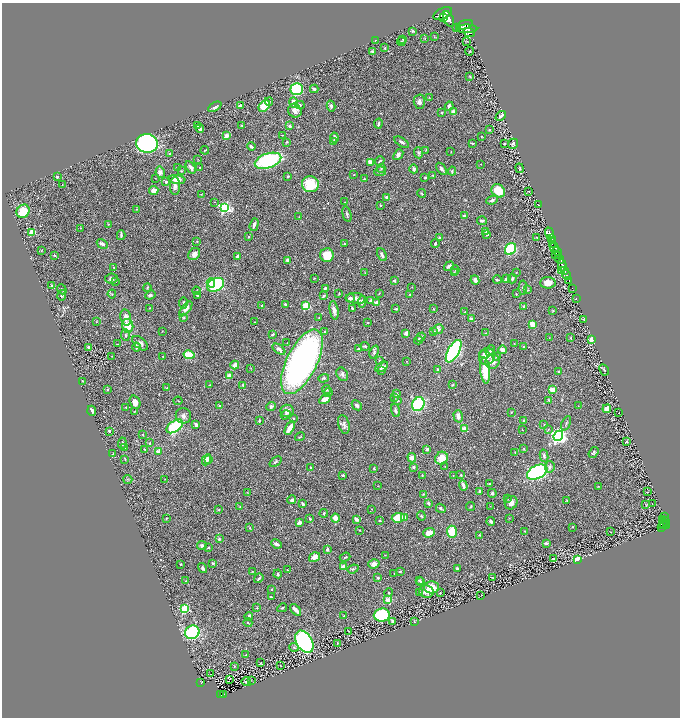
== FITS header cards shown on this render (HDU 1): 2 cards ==
NAXIS1  =                 1356
NAXIS2  =                 1431

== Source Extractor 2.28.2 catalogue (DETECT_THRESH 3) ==
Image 1356 x 1431 px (HDU 1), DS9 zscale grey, zoomed out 1/2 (1 PNG px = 2 x 2 image px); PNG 682 x 720 px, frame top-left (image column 1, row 1430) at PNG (2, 3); each listed source drawn as its Kron ellipse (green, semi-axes under 4 px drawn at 4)
Background 0.443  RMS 0.026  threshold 0.0772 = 3 sigma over >= 5 px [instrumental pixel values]
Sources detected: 476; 32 cannot appear on this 1/2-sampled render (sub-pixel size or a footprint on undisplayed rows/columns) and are neither listed nor drawn; the other 444 listed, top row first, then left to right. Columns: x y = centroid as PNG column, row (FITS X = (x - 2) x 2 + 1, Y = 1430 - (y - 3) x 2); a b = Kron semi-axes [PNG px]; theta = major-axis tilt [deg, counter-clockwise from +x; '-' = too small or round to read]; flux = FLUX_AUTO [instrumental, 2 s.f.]
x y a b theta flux
443 13 10 5 29 980
444 18 3 2 - 180
448 19 8 5 -64 860
464 25 8 4 16 1900
456 27 3 2 - 110
467 29 11 3 1 1000
413 31 4 3 - 6.6
469 32 6 3 -25 630
434 37 3 2 - 2.5
425 38 3 3 - 2.8
403 39 3 2 - 2.5
375 40 3 2 - 2.8
401 42 4 2 - 4.2
467 42 3 2 - 2.7
385 48 3 2 - 4.9
372 51 3 2 - 8
469 51 4 3 - 3.7
470 77 3 2 - 4
297 89 6 6 - 450
314 89 4 3 - 9.9
429 97 3 2 - 1.5
269 102 4 2 - 5.1
294 102 5 4 - 35
419 102 7 5 -88 17
300 105 4 4 - 9.3
240 106 3 3 - 21
264 106 7 4 48 140
331 106 5 4 - 15
449 106 4 4 - 15
215 107 7 4 30 12
295 111 7 6 - 30
441 112 2 2 - 3.5
453 112 4 4 - 20
501 116 6 2 42 13
378 124 5 3 - 9.8
197 126 3 3 - 4.6
242 126 4 2 - 3.7
290 126 3 3 - 12
200 129 4 3 - 25
489 130 3 3 - 3.3
282 135 2 1 - 1.9
226 136 3 3 - 42
481 137 2 2 - 1.9
334 138 5 3 - 15
286 142 3 3 - 5
334 142 4 3 - 15
402 142 8 3 -32 13
147 143 11 9 -10 850
472 143 3 2 - 5.8
505 143 3 2 - 4
513 144 5 4 - 10
251 147 4 2 - 16
205 150 4 2 - 3.8
426 150 3 2 - 3
451 152 3 1 - 1.7
418 153 5 4 - 6.9
170 154 3 3 - 4.8
398 155 6 4 50 16
198 159 3 2 - 1.5
268 161 14 7 18 480
380 161 5 2 - 5.6
370 162 3 3 - 35
481 164 2 1 - 1.3
191 167 7 3 -55 19
177 168 3 2 - 3
200 168 2 2 - 2.3
381 168 4 3 - 4.3
520 168 5 3 - 5.9
414 169 4 3 - 9.1
442 169 7 3 -54 13
182 171 3 2 - 2.8
380 171 6 5 - 9.5
452 171 4 2 - 5.1
160 172 6 4 -79 19
354 174 3 2 - 2
433 175 3 2 - 3.9
288 176 2 2 - 4.9
57 177 3 2 - 5.5
155 178 2 1 - 1.4
425 178 2 2 - 5
177 179 8 4 -6 43
364 179 2 2 - 3.7
166 182 3 3 - 5.5
310 184 8 8 - 150
62 185 2 1 - 1.8
175 186 9 5 90 22
154 190 4 4 - 30
498 191 7 6 - 98
529 191 3 2 - 1.8
421 193 4 2 - 3.4
201 194 3 2 - 2.2
387 197 3 3 - 18
492 200 6 3 21 11
214 202 2 1 - 1.5
345 202 2 2 - 1.5
380 205 2 2 - 3.5
539 205 2 2 - 1.1
225 208 4 4 - 700
136 209 3 2 - 2.7
23 211 7 6 - 120
347 214 8 3 -75 9.2
464 216 3 3 - 7.3
299 217 2 1 - 1.4
482 221 5 3 - 10
108 224 3 2 - 2
254 225 6 3 73 18
81 228 3 2 - 2.5
486 231 4 3 - 5.7
32 232 4 3 - 110
550 233 6 3 -69 600
121 235 5 2 - 8.9
487 235 4 3 - 4.3
249 237 3 2 - 4.3
439 237 3 3 - 7.8
537 238 4 3 - 6.2
552 238 3 2 - 240
553 240 3 2 - 180
197 242 2 2 - 2.5
435 243 4 3 - 7.2
102 244 6 3 -32 16
344 244 3 3 - 4.7
553 244 3 1 - 78
554 248 5 4 - 220
510 249 6 5 - 310
41 251 3 2 - 3
557 251 5 2 - 200
194 254 7 5 48 30
555 254 4 2 - 85
54 255 3 3 - 3.9
327 255 7 6 - 100
382 255 7 3 -65 14
237 256 3 3 - 12
559 256 2 2 - 88
559 259 5 3 - 410
287 260 3 3 - 17
562 265 6 2 -69 750
449 266 5 4 - 13
114 267 2 2 - 4
455 270 5 2 - 3.7
561 270 2 1 - 45
565 271 3 2 - 160
516 272 3 2 - 2.1
365 273 3 2 - 2
454 273 3 2 - 2.6
567 275 4 2 - 370
111 278 6 5 - 11
314 278 3 2 - 2
512 278 5 3 - 9.5
506 279 3 2 - 7.4
475 280 5 4 - 17
497 280 4 2 - 6.2
568 280 3 3 - 61
394 281 2 2 - 29
116 282 3 2 - 3.1
211 283 4 3 - 95
548 283 8 5 4 43
52 285 3 3 - 5.2
216 285 9 6 27 620
147 287 4 3 - 3.6
412 287 2 1 - 1.4
325 288 3 3 - 8.3
523 288 7 3 85 8.6
572 288 2 2 - 16
62 289 5 2 - 5.3
528 290 3 2 - 3
196 291 4 3 - 3.5
379 293 3 2 - 2.2
112 294 4 3 - 4.8
339 294 3 2 - 3.7
410 294 3 2 - 4.4
516 294 3 2 - 2.9
62 295 5 4 - 9.9
150 295 5 3 - 9
197 295 4 2 - 4.7
324 296 4 2 - 7.6
350 298 4 3 - 22
356 298 10 5 -6 25
576 299 2 1 - 5.3
370 301 4 2 - 8.7
362 302 6 4 83 18
183 303 5 2 - 6.3
376 303 3 3 - 27
285 304 4 3 - 6.4
262 306 2 2 - 13
306 306 3 3 - 190
524 306 3 2 - 3.9
150 308 3 2 - 2.5
352 308 3 2 - 6.1
186 309 9 3 50 25
396 309 4 2 - 6.5
434 309 3 2 - 2.2
334 310 9 4 -80 28
553 311 3 2 - 2.8
465 312 4 2 - 3.7
126 317 8 5 -78 33
184 317 4 3 - 4.4
319 318 2 2 - 2.7
471 319 3 3 - 18
584 319 3 3 - 3
96 322 3 2 - 2.8
255 322 2 2 - 2.4
368 323 2 2 - 2.7
532 324 3 3 - 66
128 326 7 5 -77 82
438 329 5 5 - 15
162 331 2 2 - 2.1
434 331 2 2 - 12
325 332 3 3 - 6
406 333 4 3 - 15
486 333 3 2 - 5.4
125 335 6 3 -86 6.6
272 335 3 2 - 4.4
421 337 5 3 - 8.5
549 338 2 1 - 1.3
571 338 2 2 - 3.7
418 340 4 3 - 9
591 340 4 3 - 34
140 343 9 5 -40 25
287 343 2 2 - 2
514 343 2 2 - 1.8
117 344 3 1 - 1.7
365 346 5 3 - 7.2
136 347 4 4 - 11
524 347 4 2 - 8.5
89 348 4 2 - 18
279 349 7 4 -37 22
358 349 2 2 - 11
502 350 4 3 - 24
454 351 12 5 61 1100
490 351 5 3 - 9.7
374 352 7 4 70 9.1
484 354 5 4 - 10
189 355 6 4 -12 130
112 356 3 2 - 2
487 356 8 8 - 41
163 357 2 2 - 2.4
496 357 3 3 - 4.7
380 361 3 2 - 3.7
406 361 2 2 - 2.1
492 361 7 7 - 32
302 362 35 15 64 2000
235 365 4 3 - 47
382 367 7 4 29 22
251 368 4 2 - 2.9
438 369 3 3 - 8.3
382 370 3 3 - 3.5
604 370 6 3 -62 7
485 371 13 5 -84 120
559 372 3 3 - 7.3
342 374 7 5 -61 14
229 376 4 3 - 26
324 378 5 3 - 5.8
83 381 3 2 - 2.8
210 385 3 2 - 2.1
243 385 3 2 - 6.4
453 385 4 3 - 3.9
166 388 4 2 - 3.2
326 389 4 3 - 6.1
108 390 3 2 - 5
553 390 4 3 - 55
328 393 4 3 - 8.2
396 394 3 3 - 10
395 397 3 3 - 3.6
325 399 6 4 31 38
397 400 4 3 - 11
549 400 4 3 - 4.6
178 401 4 2 - 3.1
135 402 7 5 -71 32
418 404 7 6 - 370
357 405 5 4 - 13
219 406 2 2 - 14
578 406 3 2 - 1.7
126 407 2 2 - 4
271 407 5 4 - 11
607 409 4 4 - 55
396 410 7 3 -75 12
92 411 5 3 - 18
287 411 6 6 - 26
134 412 2 1 - 2
511 412 2 2 - 3.5
619 413 2 1 - 2.4
286 415 5 4 - 7.8
183 416 8 7 - 19
458 416 6 4 -74 18
293 419 3 2 - 5.1
259 421 3 2 - 6.9
523 421 3 2 - 4.9
566 423 7 3 67 8.8
344 424 9 5 -74 17
544 424 2 2 - 2.1
196 425 3 2 - 25
175 426 9 5 34 340
290 428 7 3 61 56
464 429 3 2 - 63
548 429 2 2 - 3.3
522 430 2 1 - 2.1
109 431 2 2 - 18
143 435 3 2 - 3.5
558 436 5 4 - 1800
300 437 5 2 - 3.6
626 442 4 3 - 6.5
122 443 6 3 85 8.7
150 443 3 3 - 4.9
125 448 3 2 - 3
144 449 3 2 - 3.1
427 449 4 3 - 10
524 449 3 2 - 2.5
159 452 2 2 - 84
515 452 4 2 - 2.7
593 452 6 4 55 8.7
113 454 3 2 - 3.9
544 456 6 3 -77 9.5
412 458 4 4 - 28
441 458 7 6 - 78
125 459 3 2 - 2.8
209 459 3 2 - 11
206 460 6 4 63 34
276 462 7 3 41 8.6
445 466 2 1 - 1.8
413 467 3 3 - 8.8
550 467 6 4 83 14
311 468 3 2 - 5.8
374 468 3 2 - 4.8
537 472 11 6 25 1100
343 475 3 2 - 6.9
453 475 2 2 - 2.4
461 475 3 3 - 7.3
422 476 3 2 - 2.9
128 479 5 1 - 2.7
165 479 2 2 - 2.4
489 484 2 2 - 7.5
378 486 2 2 - 1.6
463 486 5 2 - 22
598 486 3 2 - 2.1
479 491 3 2 - 4.5
247 492 2 2 - 1.7
647 492 2 2 - 1.8
492 493 4 3 - 9.8
423 494 3 2 - 3.7
508 499 3 2 - 2.9
292 500 4 3 - 11
567 500 4 3 - 4.2
428 503 4 3 - 7.7
511 503 7 6 - 30
303 504 3 2 - 10
645 504 2 2 - 1.9
652 504 2 1 - 1.1
471 506 4 2 - 4.1
490 506 2 1 - 1.4
240 507 3 2 - 3.3
441 508 5 3 - 8.9
372 509 3 2 - 2.3
219 510 4 3 - 3.3
324 513 4 3 - 5.5
421 516 5 3 - 4.3
405 517 2 2 - 24
664 517 2 2 - 16
166 518 3 2 - 3.3
335 518 4 3 - 45
398 518 6 5 - 110
509 518 2 2 - 1.8
310 519 3 2 - 7.2
356 519 3 2 - 27
663 519 2 1 - 4.3
380 521 2 2 - 4.7
491 521 4 3 - 12
665 521 4 2 - 100
299 522 3 3 - 22
663 524 4 2 - 100
664 525 4 2 - 140
667 525 3 2 - 210
573 527 3 2 - 2.4
250 528 2 2 - 3.6
661 528 4 2 - 39
359 530 2 2 - 1.7
524 531 4 1 - 2.3
452 532 6 5 - 100
611 532 2 2 - 1.6
429 533 6 4 18 41
479 535 2 2 - 3.9
219 539 3 3 - 7.9
546 543 4 3 - 8.7
276 544 5 3 - 16
202 546 5 4 - 11
208 548 3 3 - 5
327 550 2 2 - 19
385 555 3 2 - 1.9
314 557 6 4 33 36
345 557 5 2 - 5.4
553 558 2 2 - 5.7
577 559 3 2 - 330
213 563 3 2 - 5.3
180 564 3 3 - 4.4
374 564 5 4 - 32
343 567 4 3 - 54
203 568 5 3 - 8
353 569 6 4 20 8.4
457 569 3 2 - 8.9
287 570 2 2 - 2.4
252 572 3 2 - 2.3
400 572 3 2 - 5
278 574 4 3 - 7.1
394 574 2 2 - 1.8
259 578 5 3 - 8.7
378 578 3 3 - 7.4
493 578 3 2 - 2.6
419 580 4 2 - 4.6
186 581 3 2 - 1.8
421 582 3 3 - 3.9
431 587 7 6 - 85
272 589 3 2 - 2.8
426 592 7 6 - 35
389 593 4 3 - 4.4
419 593 4 3 - 3.6
440 593 2 2 - 2.2
480 595 3 1 - 2.1
271 597 3 2 - 2.5
388 600 3 3 - 54
257 607 3 2 - 2.9
282 608 5 2 - 5.7
185 609 3 3 - 290
296 610 7 3 -48 30
382 615 8 6 7 410
249 616 4 3 - 9.9
344 616 3 2 - 4.5
392 621 3 3 - 8
414 621 3 2 - 2.6
248 623 4 2 - 3.7
348 631 2 2 - 1.7
192 632 7 6 - 380
304 642 12 8 -59 1400
337 643 3 1 - 3.5
294 647 5 3 - 4.7
246 655 3 2 - 4.2
260 663 3 2 - 2.9
280 665 2 1 - 1.8
234 666 4 2 - 3.9
211 674 2 1 - 0.76
229 679 3 2 - 58
251 680 2 1 - 1.2
201 682 4 2 - 42
246 682 5 2 - 9.9
224 694 2 1 - 4.3
221 695 2 2 - 40
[32 sub-pixel or undisplayed-footprint detections neither listed nor drawn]